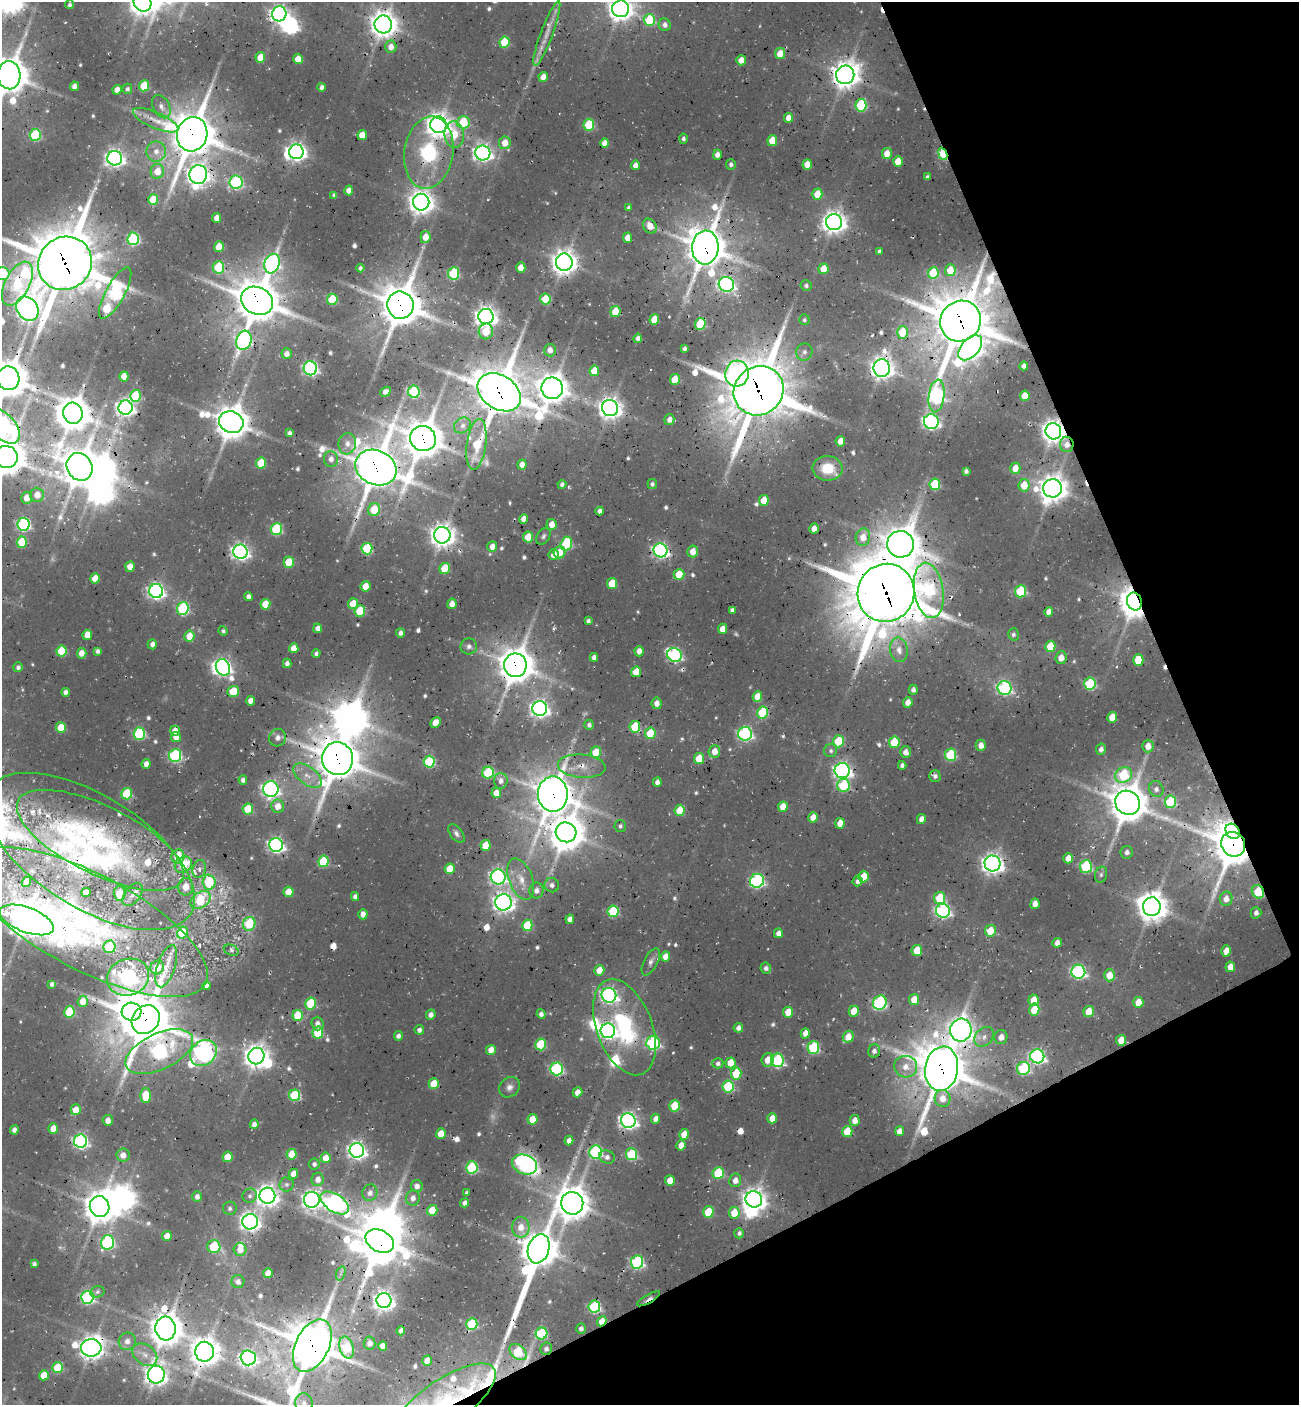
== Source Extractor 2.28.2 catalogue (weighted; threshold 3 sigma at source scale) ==
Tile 12 of 4 x 4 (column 4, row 3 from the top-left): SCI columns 4105-5401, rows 1472-2874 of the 5672 x 5741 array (HDU 1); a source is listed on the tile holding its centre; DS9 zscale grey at full resolution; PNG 1301 x 1407 px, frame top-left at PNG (2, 2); each listed source drawn as its Kron ellipse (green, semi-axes under 4 px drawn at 4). Shown black and unused: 22% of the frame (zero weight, under 3 of 4 exposures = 8% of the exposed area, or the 3 px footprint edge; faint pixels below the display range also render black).
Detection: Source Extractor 2.28.2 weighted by HDU 2 'WHT'; one run over the whole footprint, this tile lists its part. Background 0.0363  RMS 0.0049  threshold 0.0219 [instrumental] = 3 sigma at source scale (4.5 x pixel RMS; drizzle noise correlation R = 1.50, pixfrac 1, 0.0396/0.0396 arcsec/px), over >= 5 px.
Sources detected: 630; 15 too faint to see at this stretch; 20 inside a brighter object's white glare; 10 cosmic-ray / hot-pixel residue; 5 long thin detections or spike segments (spike, bleed or trail) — neither listed nor drawn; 11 inside a brighter listed object's ellipse — not listed separately; of the other 569, all 500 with FLUX_AUTO >= 1.27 (the completeness limit of this list) listed and drawn (69 fainter detections not listed), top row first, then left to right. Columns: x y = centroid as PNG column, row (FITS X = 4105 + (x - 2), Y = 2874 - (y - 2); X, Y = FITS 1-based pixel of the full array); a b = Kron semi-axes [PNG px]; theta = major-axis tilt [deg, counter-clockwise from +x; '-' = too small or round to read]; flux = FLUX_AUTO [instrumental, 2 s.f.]
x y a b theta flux
142 3 9 8 - 590
70 5 4 4 - 1.3
621 9 8 8 - 510
279 14 7 7 - 250
649 20 6 5 - 27
383 24 9 8 - 690
665 25 6 6 - 2.5
547 33 34 6 70 6.9
504 42 5 5 - 23
391 47 6 5 - 4.7
780 54 5 5 - 7.3
260 57 5 5 - 8.5
298 59 5 5 - 8.3
741 60 5 5 - 4.8
9 75 14 11 -86 1400
845 75 9 9 - 740
543 77 5 4 - 4.9
74 86 5 4 - 3.5
144 86 5 5 - 23
322 87 4 4 - 2.5
127 89 5 5 - 1.5
117 90 5 4 - 4.9
861 105 6 5 - 40
161 107 12 8 -62 3.4
788 118 5 4 - 4.8
156 120 24 8 -23 7.5
463 122 7 6 - 28
438 125 8 8 - 560
589 125 6 5 - 29
192 134 17 15 75 1900
35 135 6 5 - 45
362 135 5 5 - 9.4
454 135 13 9 -84 12
683 139 5 4 - 1.5
772 140 5 5 - 11
505 143 6 5 - 6.7
605 143 5 4 - 5.5
156 151 10 10 - 5.3
296 152 7 7 - 270
429 153 36 24 81 50
483 153 7 7 - 240
887 154 5 5 - 7.3
943 154 6 4 -67 42
717 155 5 4 - 3.5
115 158 7 7 - 260
898 161 5 4 - 7.5
731 164 5 5 - 1.3
807 164 5 4 - 6.7
635 165 5 4 - 3.7
157 171 7 7 - 8.4
198 175 9 9 - 390
927 177 4 3 - 1.4
236 182 6 6 - 81
349 190 5 4 - 4.3
817 194 5 5 - 11
334 195 4 3 - 1.3
153 200 5 5 - 17
421 202 8 8 - 560
629 208 4 3 - 1.3
217 218 5 4 - 5.5
834 222 8 8 - 450
650 226 8 6 -53 5.5
425 237 6 5 - 6.5
628 238 5 4 - 5.5
133 239 6 6 - 66
219 247 5 5 - 11
705 247 17 13 86 1600
879 251 4 4 - 1.4
564 262 8 8 - 610
65 263 28 26 39 3200
272 264 10 7 71 130
218 267 6 5 - 34
360 268 4 4 - 1.6
521 268 5 4 - 6.5
823 269 5 5 - 8.4
950 270 6 5 - 9.5
454 273 6 5 - 42
933 273 6 5 - 25
3 274 7 6 - 38
17 284 24 12 62 46
726 284 8 7 - 160
806 286 5 5 - 1.4
115 293 29 9 61 100
332 299 5 5 - 26
545 299 5 5 - 14
257 301 16 13 -26 1900
400 305 14 13 - 1800
27 309 13 10 -52 390
615 312 5 5 - 14
486 316 7 7 - 430
654 319 5 5 - 12
804 320 5 5 - 1.3
960 321 21 19 45 2600
700 324 6 5 - 27
486 331 8 7 - 11
902 332 6 5 - 16
638 338 5 4 - 1.9
244 340 10 7 71 130
684 348 4 3 - 1.6
970 348 15 9 48 470
550 350 6 6 - 4.2
804 352 8 8 - 2.7
287 354 5 5 - 3.1
1024 366 4 4 - 2.5
310 368 7 7 - 120
882 368 9 8 - 450
594 371 5 5 - 10
737 374 13 12 - 99
124 376 5 4 - 9
8 378 12 11 - 1500
675 380 5 5 - 13
552 388 11 10 - 880
759 391 26 24 40 3200
385 392 5 4 - 2.7
414 392 6 6 - 56
499 392 23 17 -33 2200
136 396 6 5 - 31
937 396 16 7 82 110
1025 396 5 5 - 9
126 408 7 7 - 250
610 408 8 8 - 440
73 413 10 9 - 1000
669 420 5 5 - 3.5
231 422 12 10 -21 1100
931 422 7 7 - 160
462 425 9 7 36 2.8
2 426 22 12 -45 280
1053 431 8 7 - 520
290 433 4 4 - 1.7
423 439 13 12 - 1400
840 441 5 4 - 4.7
347 444 11 8 80 3.7
476 444 26 9 82 20
1067 444 8 6 -84 3.4
6 457 11 11 - 1300
331 459 8 7 - 3.2
261 463 5 5 - 20
522 465 5 4 - 4.7
80 467 14 12 -59 1200
376 468 21 17 -23 1900
827 468 15 12 -2 14
1015 468 6 5 - 5.9
966 471 4 4 - 1.7
562 484 4 4 - 1.8
652 484 5 5 - 1.4
935 484 6 5 - 27
1024 485 6 5 - 11
1053 488 9 9 - 770
37 495 7 6 - 6
27 498 6 5 - 6.1
764 500 5 5 - 9.1
374 509 6 6 - 16
600 511 4 4 - 2.5
524 519 5 4 - 4.5
23 524 6 6 - 97
552 524 5 5 - 5.1
276 529 6 5 - 46
814 529 5 4 - 5
442 535 8 8 - 510
543 536 9 6 58 1.5
528 537 5 5 - 13
863 537 9 7 80 6.9
22 542 5 5 - 23
566 544 7 5 73 46
901 544 13 13 - 1300
492 547 5 5 - 5
367 549 6 5 - 37
660 550 7 7 - 150
693 551 6 5 - 6.3
240 552 7 7 - 220
559 552 6 6 - 7.9
553 555 5 5 - 4.8
289 562 5 5 - 16
130 567 5 4 - 5.7
445 568 5 5 - 19
679 574 5 5 - 12
95 578 5 5 - 9
612 584 5 5 - 14
365 586 5 5 - 8.4
929 590 28 14 -81 64
156 591 7 7 - 190
1021 591 6 5 - 35
886 593 29 28 - 4000
248 596 4 4 - 2.7
1134 602 9 7 -75 1000
265 604 5 5 - 12
353 604 5 5 - 13
452 604 5 4 - 4.6
183 608 6 6 - 64
732 610 4 4 - 1.9
360 611 6 5 - 17
1049 612 5 4 - 4.4
588 621 4 4 - 1.6
318 628 5 4 - 3.3
723 629 5 4 - 6.2
223 631 5 4 - 1.3
401 633 4 4 - 2.3
1013 634 6 5 - 1.5
87 635 5 5 - 7.7
189 636 5 5 - 8.4
152 644 5 4 - 2.7
469 646 8 8 - 2.5
1050 646 5 5 - 15
294 648 5 4 - 6.5
899 650 12 9 -80 5.3
62 651 5 5 - 22
97 651 4 4 - 1.8
639 651 5 4 - 4.2
82 653 5 4 - 5.5
316 653 4 4 - 1.5
675 655 8 6 -39 110
594 657 4 4 - 2.8
1061 658 6 5 - 4.9
1138 660 6 5 - 14
287 663 5 4 - 2.6
515 665 12 11 - 1300
18 667 5 5 - 1.8
223 667 8 7 - 200
636 672 5 5 - 10
1090 684 6 5 - 43
1005 688 7 7 - 100
913 690 5 4 - 2.4
233 691 6 5 - 16
66 692 4 4 - 2.6
757 696 5 5 - 7.5
251 701 5 4 - 4.4
908 702 5 4 - 5.1
657 703 5 5 - 3.9
540 709 7 7 - 240
763 712 6 5 - 33
1112 717 5 5 - 8.2
435 722 5 5 - 6.9
589 725 5 4 - 1.8
61 727 5 5 - 17
635 727 6 5 - 22
175 731 5 5 - 5.3
650 733 6 5 - 19
139 734 6 5 - 51
745 734 7 7 - 110
176 737 5 5 - 4.7
278 738 9 8 - 3.5
838 741 6 5 - 23
894 742 6 5 - 22
981 745 6 5 - 4.2
1148 746 6 6 - 4.8
1101 749 5 5 - 2.2
714 751 6 5 - 5.9
831 751 7 6 - 1.5
596 752 6 5 - 12
906 752 5 5 - 3.7
951 755 6 5 - 35
175 756 6 6 - 79
338 759 16 15 - 1800
699 759 5 5 - 13
429 762 6 5 - 43
146 764 5 4 - 4.2
902 765 4 4 - 1.9
582 766 24 11 -5 8.3
842 770 8 7 - 200
488 772 6 5 - 33
307 775 16 9 -36 6.7
1124 775 9 7 31 37
935 776 5 5 - 2.1
243 780 4 4 - 2.1
501 781 8 7 - 2.7
657 782 5 4 - 2.7
843 785 6 6 - 39
271 789 8 7 - 170
1156 789 8 7 - 2.2
496 793 5 4 - 5.1
127 794 6 5 - 30
553 794 17 15 -90 1400
1170 802 6 5 - 35
1128 803 13 11 -36 1500
278 806 7 6 - 5.9
783 807 5 5 - 8.3
248 809 5 5 - 19
680 810 6 5 - 14
813 817 5 4 - 5.9
921 819 5 4 - 3.7
840 823 5 4 - 6.6
620 826 6 5 - 1.3
1233 831 8 6 -50 210
566 832 10 10 - 1100
456 833 11 6 -52 1.9
100 840 91 34 -26 91
1233 844 12 11 - 1900
276 845 7 7 - 170
486 845 5 5 - 12
90 851 118 56 -32 180
1127 852 6 6 - 2.2
178 856 7 6 - 14
1068 858 5 5 - 5.6
323 861 6 5 - 28
992 863 8 8 - 380
183 865 9 7 37 17
1086 866 6 6 - 50
199 869 9 6 73 2.5
450 869 5 5 - 12
1101 875 8 6 73 1.5
498 877 7 7 - 140
863 877 6 5 - 14
521 879 22 12 -69 9.4
757 881 7 6 - 96
858 881 5 5 - 2.3
26 882 5 4 - 5.6
209 882 7 6 - 25
552 885 7 7 - 2.3
186 887 9 7 85 5.7
536 890 8 7 - 3.3
86 892 4 4 - 3.5
288 892 5 5 - 9.8
1258 892 7 6 - 16
120 893 7 6 - 10
132 894 13 7 52 3.8
355 897 4 4 - 2.7
939 898 6 5 - 21
1226 899 7 6 - 4.4
200 900 11 7 36 26
503 902 8 8 - 340
1035 904 5 4 - 4.9
1152 907 9 9 - 840
613 911 6 5 - 34
943 911 7 7 - 120
1256 913 6 5 - 2.4
363 914 5 4 - 4.1
570 919 5 4 - 3.5
27 920 28 12 -21 970
88 922 133 48 -28 130
249 924 7 6 - 26
527 925 5 5 - 22
990 931 6 5 - 12
182 933 6 5 - 13
778 933 5 4 - 3.7
1057 943 5 4 - 3.4
109 947 6 6 - 28
231 950 8 5 -21 1.3
917 950 5 5 - 13
1226 951 5 5 - 6.5
665 957 5 4 - 5.9
651 962 15 6 62 2.8
166 966 22 8 72 6.1
157 967 7 6 - 7.6
1230 967 5 5 - 5.9
766 968 6 5 - 1.7
599 970 5 5 - 7.3
1078 972 7 7 - 110
1109 975 6 5 - 8.5
128 977 21 18 18 180
52 984 4 4 - 1.8
207 986 4 4 - 2
609 995 7 7 - 180
914 999 5 5 - 8.3
1034 1000 5 5 - 10
83 1001 5 5 - 6.4
1138 1002 5 5 - 8.2
311 1003 6 5 - 30
880 1003 7 6 - 80
1034 1010 6 5 - 14
854 1011 5 5 - 10
69 1012 5 5 - 26
131 1012 10 9 - 490
788 1012 5 5 - 9.3
1089 1012 6 5 - 11
541 1014 5 4 - 2
298 1015 5 5 - 21
431 1015 5 5 - 3
146 1019 15 13 51 2200
317 1024 7 6 - 3.1
624 1027 50 28 -69 67
738 1028 5 4 - 2.8
419 1030 5 4 - 1.9
961 1030 11 11 - 460
608 1031 7 7 - 180
318 1033 6 5 - 29
805 1033 5 4 - 4.7
398 1036 5 4 - 2.1
848 1037 6 5 - 6.6
984 1037 11 8 48 3.5
1001 1037 7 6 - 4
1121 1040 5 5 - 8
653 1043 7 6 - 92
541 1044 6 5 - 32
813 1048 6 6 - 51
491 1050 5 5 - 5.9
874 1051 6 6 - 2.4
159 1052 36 18 25 130
203 1053 14 12 40 300
256 1056 8 8 - 540
1037 1056 7 7 - 130
768 1060 6 6 - 7
777 1060 7 6 - 65
718 1063 5 5 - 2.1
731 1063 5 5 - 9.8
906 1067 11 11 - 6.5
1023 1068 6 6 - 57
556 1069 6 6 - 77
942 1069 22 16 81 2400
736 1074 6 5 - 20
434 1084 5 5 - 15
728 1086 6 5 - 40
509 1087 11 9 41 3.1
577 1092 5 4 - 4.9
146 1095 7 5 -90 17
294 1095 6 5 - 39
943 1098 8 8 - 5
675 1106 6 5 - 21
76 1110 5 5 - 7.6
772 1118 5 4 - 6.4
532 1119 5 5 - 11
655 1119 5 4 - 4.2
108 1120 5 5 - 3.4
855 1120 5 5 - 4.8
628 1121 7 7 - 220
254 1124 4 4 - 2.4
53 1128 5 5 - 8.2
14 1130 4 4 - 2.1
847 1131 6 5 - 16
899 1131 5 4 - 4.4
441 1134 5 5 - 8.7
684 1134 5 5 - 9
569 1140 5 4 - 3.5
81 1141 7 6 - 140
681 1145 5 4 - 6.2
357 1150 7 7 - 250
596 1152 6 6 - 68
292 1154 5 5 - 14
631 1154 6 5 - 45
123 1155 6 6 - 4.3
227 1157 5 5 - 10
607 1157 8 6 -17 2.2
326 1158 5 5 - 6.6
314 1164 5 5 - 1.8
525 1164 13 9 -21 100
472 1167 6 5 - 53
718 1173 6 5 - 29
293 1174 5 4 - 5.8
318 1179 6 6 - 3.6
735 1180 7 6 - 3.8
670 1181 5 5 - 6.9
286 1184 7 7 - 1.5
417 1186 6 6 - 3.4
370 1193 8 7 - 3.2
467 1193 4 4 - 1.6
197 1196 5 5 - 2.7
250 1196 7 7 - 1.8
267 1196 8 8 - 410
413 1198 7 7 - 3.5
754 1199 8 8 - 470
312 1200 8 8 - 290
335 1203 16 9 -33 210
465 1203 4 4 - 2.2
572 1203 11 11 - 1000
100 1207 10 10 - 970
230 1208 7 6 - 1.8
432 1210 5 5 - 10
708 1212 5 5 - 18
734 1213 6 5 - 11
250 1222 8 7 - 310
521 1227 10 8 -89 6.8
739 1233 5 5 - 1.5
167 1236 5 4 - 5.4
380 1241 15 10 -29 1800
108 1242 7 6 - 80
214 1247 6 6 - 29
240 1249 6 6 - 5.4
539 1249 15 10 72 1200
637 1262 6 6 - 79
34 1264 4 4 - 1.6
268 1273 5 5 - 6.9
341 1273 7 4 71 1.3
238 1282 6 6 - 2.6
97 1292 7 5 15 1.3
87 1297 6 6 - 84
649 1299 13 3 30 4.3
384 1300 7 7 - 340
594 1307 6 6 - 63
602 1321 5 4 - 9.3
472 1324 6 5 - 40
166 1328 12 10 -85 1000
581 1329 5 5 - 1.9
401 1331 4 4 - 3.8
541 1333 6 5 - 44
127 1341 9 8 - 4.1
370 1343 6 6 - 3.7
312 1346 28 16 64 2300
383 1346 5 4 - 4.5
347 1347 11 7 -72 36
91 1348 10 8 -2 500
546 1349 6 6 - 2
205 1352 10 9 - 770
518 1352 10 6 -42 34
145 1355 13 10 -36 5.4
248 1358 7 7 - 190
427 1361 5 4 - 6.2
57 1368 5 5 - 22
44 1375 5 5 - 9.4
156 1375 9 8 - 360
304 1403 10 8 -73 4.2
444 1403 61 23 35 67
Overlapping masked pixels (flux is a lower limit): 71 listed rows (the first 20) at x y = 279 14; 383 24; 547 33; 9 75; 845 75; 192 134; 429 153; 943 154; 198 175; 705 247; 564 262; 65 263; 272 264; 17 284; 257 301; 400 305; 960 321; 700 324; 882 368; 737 374
Isophote crosses this tile's border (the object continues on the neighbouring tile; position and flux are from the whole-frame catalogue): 13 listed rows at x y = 142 3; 621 9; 9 75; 65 263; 3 274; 8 378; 2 426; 6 457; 90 851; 27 920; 312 1346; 304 1403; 444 1403